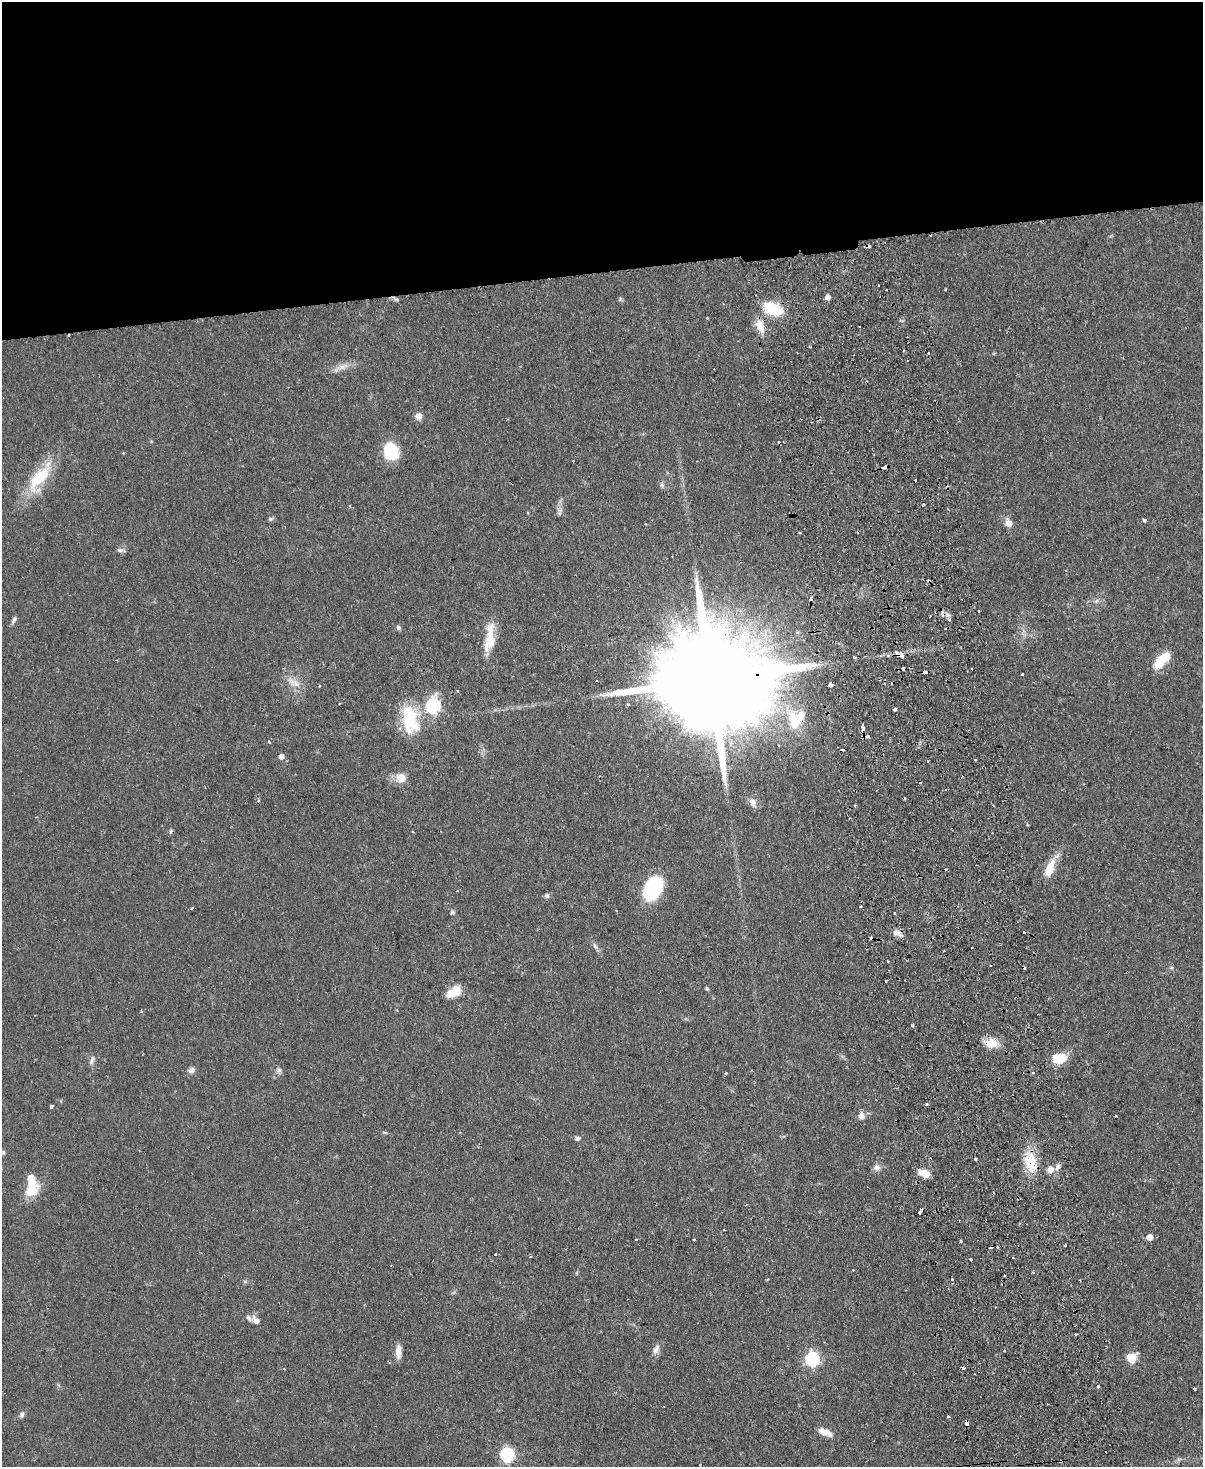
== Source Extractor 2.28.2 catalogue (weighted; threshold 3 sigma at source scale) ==
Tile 2 of 4 x 3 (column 2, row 1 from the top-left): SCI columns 1259-2459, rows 3192-4656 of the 4919 x 4807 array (HDU 1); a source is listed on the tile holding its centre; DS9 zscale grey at full resolution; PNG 1205 x 1469 px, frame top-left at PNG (2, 2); no overlay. Shown black and unused: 19% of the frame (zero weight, under 2 of 3 exposures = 3% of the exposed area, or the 3 px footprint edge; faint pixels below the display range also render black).
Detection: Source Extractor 2.28.2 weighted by HDU 2 'WHT'; one run over the whole footprint, this tile lists its part. Background 0.102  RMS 0.0067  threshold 0.03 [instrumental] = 3 sigma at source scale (4.5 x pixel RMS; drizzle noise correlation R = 1.50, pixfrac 1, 0.05/0.05 arcsec/px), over >= 5 px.
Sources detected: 144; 1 inside a brighter object's white glare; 27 cosmic-ray / hot-pixel residue — not listed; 6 inside a brighter listed object's ellipse — not listed separately; the other 110 listed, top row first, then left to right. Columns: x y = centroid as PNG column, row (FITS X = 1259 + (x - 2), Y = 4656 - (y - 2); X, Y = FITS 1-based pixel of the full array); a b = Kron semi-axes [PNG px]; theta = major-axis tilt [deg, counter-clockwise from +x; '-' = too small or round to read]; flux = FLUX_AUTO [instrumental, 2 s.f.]
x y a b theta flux
878 285 2 2 - 0.58
946 290 3 3 - 1.3
828 297 5 5 - 4.1
396 299 9 4 -26 1.4
620 299 7 4 47 0.92
773 309 18 10 -24 31
707 318 3 2 - 0.62
759 324 14 13 - 8.1
69 335 2 2 - 0.79
341 367 26 7 24 5.5
418 416 8 8 - 3.8
391 451 17 14 -68 27
573 461 3 2 - 0.66
885 467 5 3 - 2.8
39 478 46 17 54 30
916 480 3 2 - 1.1
662 485 8 6 -67 1.8
560 512 12 5 76 2.1
270 519 7 6 - 1.2
1144 520 4 3 - 2.3
1009 523 8 6 -65 6.4
120 550 9 6 0 2
1097 601 8 5 20 1.7
979 611 3 3 - 1.2
14 619 10 5 67 1.9
949 619 5 4 - 1.8
398 628 7 6 - 1.4
491 640 23 14 -78 12
901 655 9 6 -44 2.7
888 656 5 4 - 1.4
855 657 3 3 - 9.4
1162 660 23 10 46 15
925 672 4 3 - 2.7
1022 674 3 3 - 0.63
713 679 58 22 6 30000
295 684 13 9 -65 6.1
830 685 4 3 - 27
319 686 4 2 - 0.54
458 691 3 3 - 0.99
628 704 3 3 - 1.3
433 706 7 6 - 120
895 709 4 3 - 1.2
410 719 37 21 -82 31
794 720 31 16 -73 23
863 728 6 4 -77 2.4
868 736 4 3 - 2.5
269 742 3 3 - 1
281 757 5 5 - 4
927 761 2 2 - 0.72
401 778 13 12 - 7.1
753 802 13 8 -62 3.8
850 818 3 2 - 0.47
1050 868 23 9 68 13
653 888 22 15 60 58
547 896 7 6 - 1.6
192 908 5 3 - 0.59
453 912 7 5 -57 1.5
895 913 3 2 - 0.99
897 933 14 7 -23 3.9
595 946 9 5 -60 1.9
944 951 3 2 - 0.66
1171 968 6 5 - 1
885 981 3 3 - 4.5
707 988 5 4 - 0.94
455 991 15 12 48 9.5
913 1024 3 3 - 0.77
991 1043 18 11 -3 9.4
1058 1059 10 8 14 24
92 1060 13 5 72 2.2
191 1070 8 7 - 2.9
279 1070 8 7 - 2
1033 1073 4 3 - 1.1
51 1106 3 3 - 2.8
861 1116 10 8 -84 3.7
385 1132 6 4 -1 0.82
577 1138 7 5 -4 1.9
3 1152 7 5 -90 0.97
976 1159 3 3 - 4.3
1030 1162 27 15 -76 18
877 1168 9 9 - 3.2
1050 1169 9 8 - 4.1
924 1173 12 6 -23 10
32 1190 16 12 38 15
920 1211 6 3 64 3.4
1150 1237 5 5 - 6.8
636 1239 3 3 - 0.87
694 1239 3 2 - 0.7
961 1241 3 3 - 1
1065 1245 3 3 - 1.2
495 1254 3 2 - 0.78
1013 1258 3 2 - 0.74
971 1259 3 3 - 2.2
1033 1272 3 3 - 0.95
1004 1276 3 2 - 0.95
256 1321 12 7 -43 3.9
1075 1334 3 2 - 1.5
656 1349 14 7 63 3.8
1004 1350 3 2 - 0.94
398 1352 16 7 -90 5.4
1132 1358 6 5 - 28
812 1359 6 6 - 120
1098 1386 3 3 - 2.8
1195 1388 3 3 - 1.1
22 1414 8 6 61 2
948 1416 3 2 - 2.3
967 1423 4 3 - 3
825 1432 18 8 -21 6.2
507 1455 6 6 - 120
1179 1459 7 4 -18 1.1
1060 1461 4 3 - 2.4
Overlapping masked pixels (flux is a lower limit): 12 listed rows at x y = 773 309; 69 335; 885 467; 901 655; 925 672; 713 679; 897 933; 991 1043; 1030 1162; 920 1211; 967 1423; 1060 1461